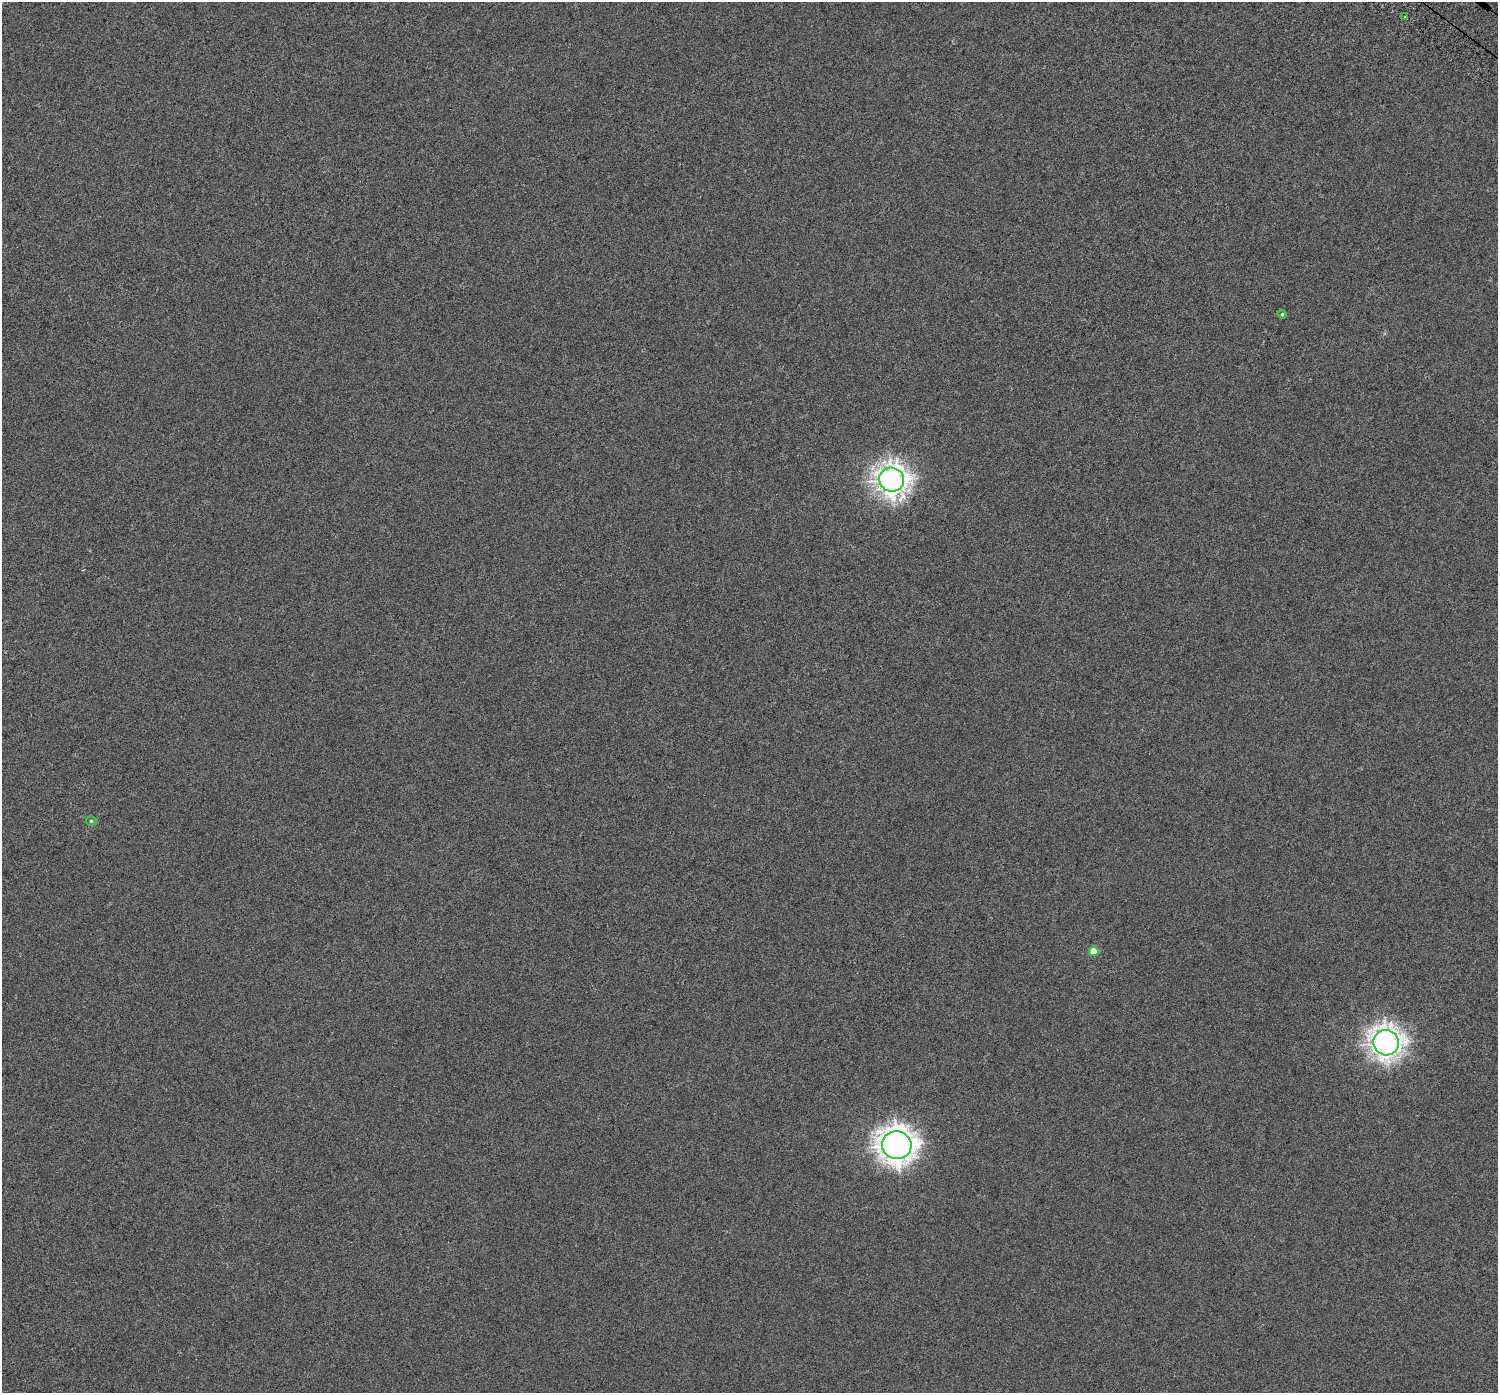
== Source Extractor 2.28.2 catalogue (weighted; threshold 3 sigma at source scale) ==
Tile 10 of 4 x 4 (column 2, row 3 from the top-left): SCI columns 1549-3044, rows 1699-3089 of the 6082 x 6113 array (HDU 1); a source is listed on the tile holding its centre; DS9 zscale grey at full resolution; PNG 1500 x 1395 px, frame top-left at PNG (2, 2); each listed source drawn as its Kron ellipse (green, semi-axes under 4 px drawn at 4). Shown black and unused: <1% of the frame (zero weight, under 3 of 6 exposures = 3% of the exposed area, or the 3 px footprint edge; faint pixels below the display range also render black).
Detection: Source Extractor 2.28.2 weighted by HDU 2 'WHT'; one run over the whole footprint, this tile lists its part. Background 6.00e-06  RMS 0.0025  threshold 0.0103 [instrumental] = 3 sigma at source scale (4.09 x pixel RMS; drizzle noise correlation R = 1.36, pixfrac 0.8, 0.0396/0.0396 arcsec/px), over >= 5 px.
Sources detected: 7; all 7 listed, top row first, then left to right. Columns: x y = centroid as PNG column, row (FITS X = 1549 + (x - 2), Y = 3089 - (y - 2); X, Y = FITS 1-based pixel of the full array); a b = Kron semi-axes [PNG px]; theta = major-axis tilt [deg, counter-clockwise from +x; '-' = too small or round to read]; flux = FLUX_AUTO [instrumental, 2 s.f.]
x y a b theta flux
1405 17 3 3 - 0.21
1282 314 4 4 - 0.42
892 480 12 12 - 170
91 821 5 4 - 0.3
1094 951 5 5 - 4.5
1386 1043 13 12 - 170
897 1145 14 14 - 250